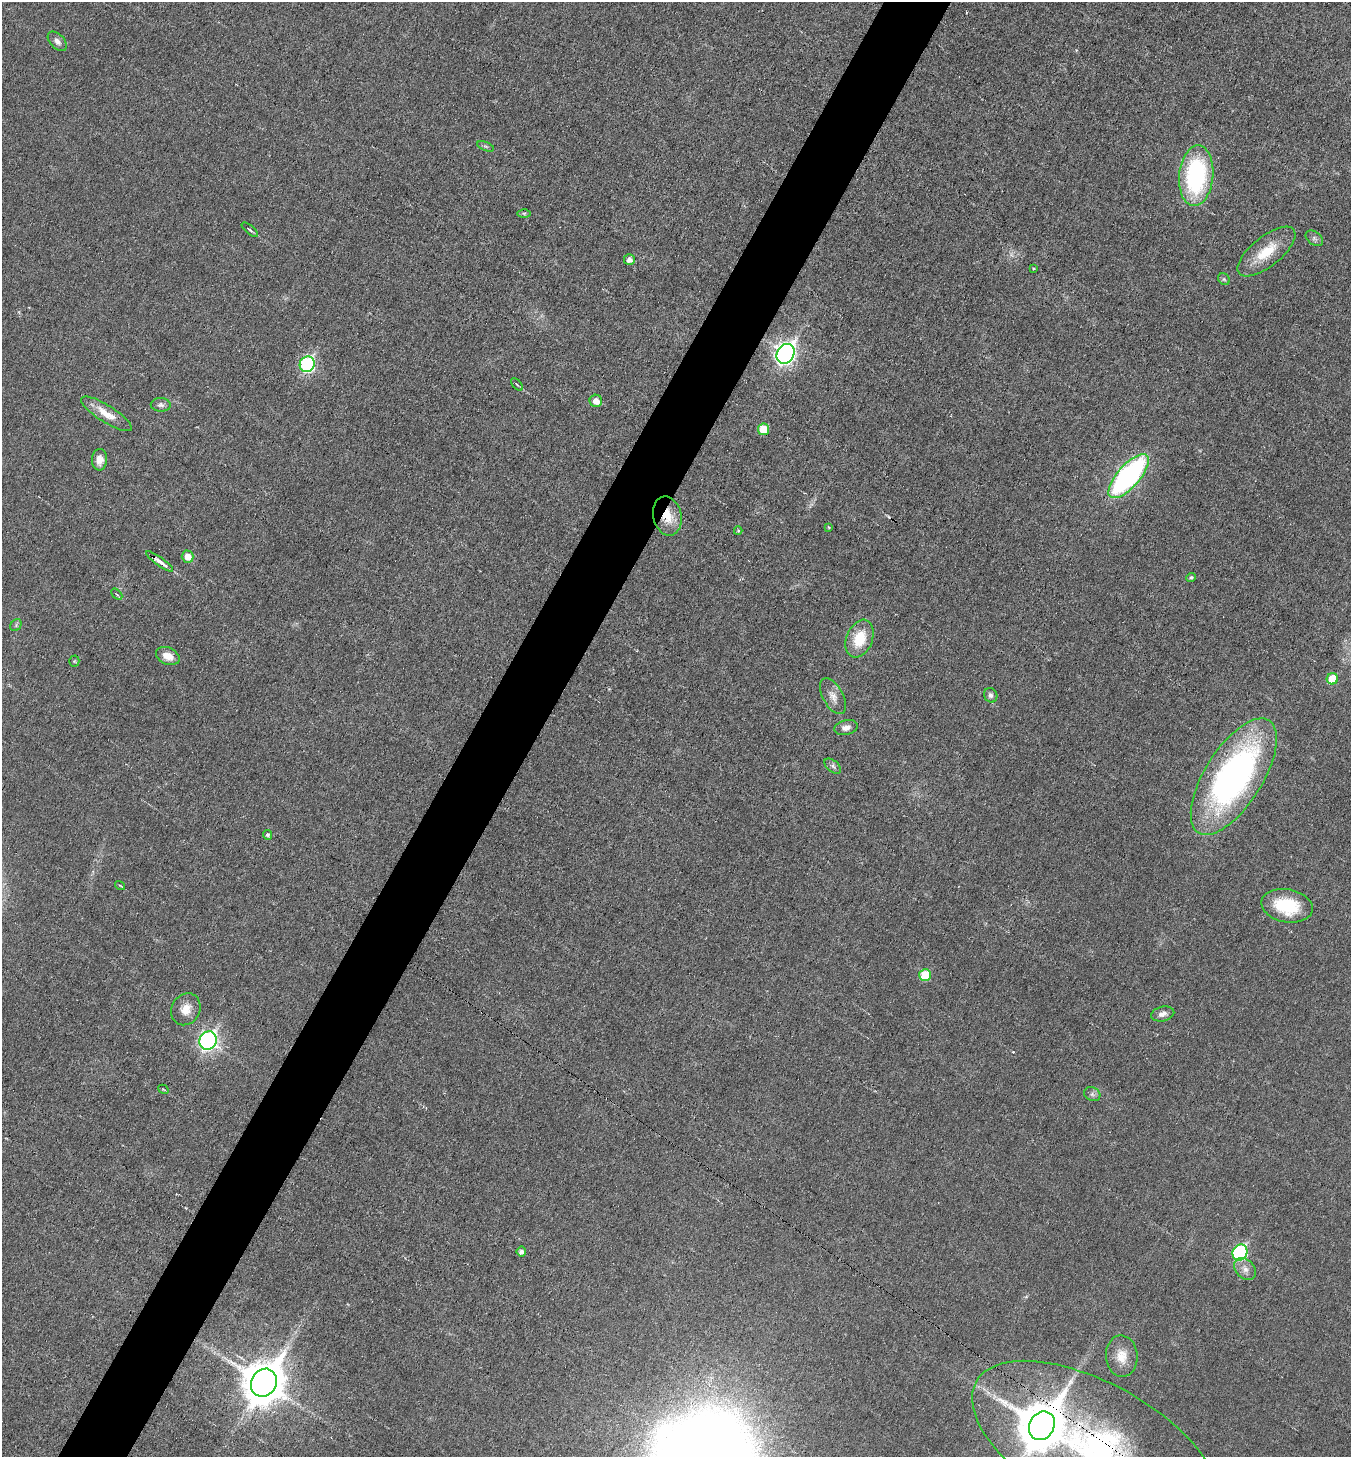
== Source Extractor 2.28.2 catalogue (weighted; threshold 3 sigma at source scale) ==
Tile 7 of 4 x 4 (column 3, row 2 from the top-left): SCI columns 2845-4193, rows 2913-4367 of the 5830 x 5822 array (HDU 1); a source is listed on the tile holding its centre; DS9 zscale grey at full resolution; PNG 1353 x 1459 px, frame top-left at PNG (2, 2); each listed source drawn as its Kron ellipse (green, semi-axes under 4 px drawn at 4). Shown black and unused: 5% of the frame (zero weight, under 3 of 6 exposures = <1% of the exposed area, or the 3 px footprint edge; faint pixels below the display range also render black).
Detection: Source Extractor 2.28.2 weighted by HDU 2 'WHT'; one run over the whole footprint, this tile lists its part. Background 0.0178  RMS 0.0036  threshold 0.0147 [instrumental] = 3 sigma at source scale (4.09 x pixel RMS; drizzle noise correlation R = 1.36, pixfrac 0.8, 0.05/0.05 arcsec/px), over >= 5 px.
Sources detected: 54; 1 too faint to see at this stretch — neither listed nor drawn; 1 inside a brighter listed object's ellipse — not listed separately; the other 52 listed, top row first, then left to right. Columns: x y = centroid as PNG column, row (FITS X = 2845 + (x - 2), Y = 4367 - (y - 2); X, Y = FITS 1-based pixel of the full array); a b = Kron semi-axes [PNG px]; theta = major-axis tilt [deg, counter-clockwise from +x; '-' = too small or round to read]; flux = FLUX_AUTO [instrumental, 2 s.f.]
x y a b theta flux
57 41 11 7 -47 1.7
486 146 9 3 -21 0.53
1196 176 30 17 85 47
524 213 6 4 0 0.51
250 230 10 3 -40 0.65
1314 238 10 6 -38 0.98
1266 252 35 15 39 10
629 260 5 5 - 2
1033 268 4 2 - 0.29
1224 279 6 5 - 0.58
786 354 10 8 60 160
307 364 8 7 - 47
517 384 7 2 -49 0.38
596 401 6 6 - 2.9
161 405 10 7 -4 1.2
106 414 29 8 -32 5.8
764 429 6 5 - 7.4
99 460 10 7 86 2.8
1129 476 27 11 48 81
667 516 20 14 -77 7.3
829 527 4 4 - 0.32
738 531 4 4 - 0.34
188 557 6 6 - 3.3
159 561 16 4 -35 2.3
1191 578 4 4 - 0.71
117 594 6 2 -45 0.35
16 625 6 5 - 0.65
859 639 20 13 69 11
168 656 12 8 -25 3.9
74 661 5 5 - 0.44
1332 679 6 5 - 8.6
991 695 7 6 - 1.3
833 696 19 10 -61 2.8
846 728 12 7 12 1.9
833 766 9 5 -39 0.96
1234 777 66 29 58 120
268 835 5 4 - 0.69
120 885 5 3 - 0.36
1287 906 26 16 -11 16
925 975 6 5 - 12
186 1009 16 14 60 4.4
1163 1014 12 7 14 2
208 1041 9 8 - 94
163 1089 5 3 - 0.34
1092 1094 8 6 -27 1
521 1252 5 5 - 1.4
1240 1252 8 7 - 45
1245 1269 12 9 -46 2.3
1122 1356 21 15 -86 5.5
264 1383 14 12 61 1200
1042 1426 15 12 59 1500
1096 1448 137 64 -29 120
Overlapping masked pixels (flux is a lower limit): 3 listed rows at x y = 667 516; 1042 1426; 1096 1448
Isophote crosses this tile's border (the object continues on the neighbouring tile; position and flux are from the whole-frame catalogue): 1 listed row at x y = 1096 1448